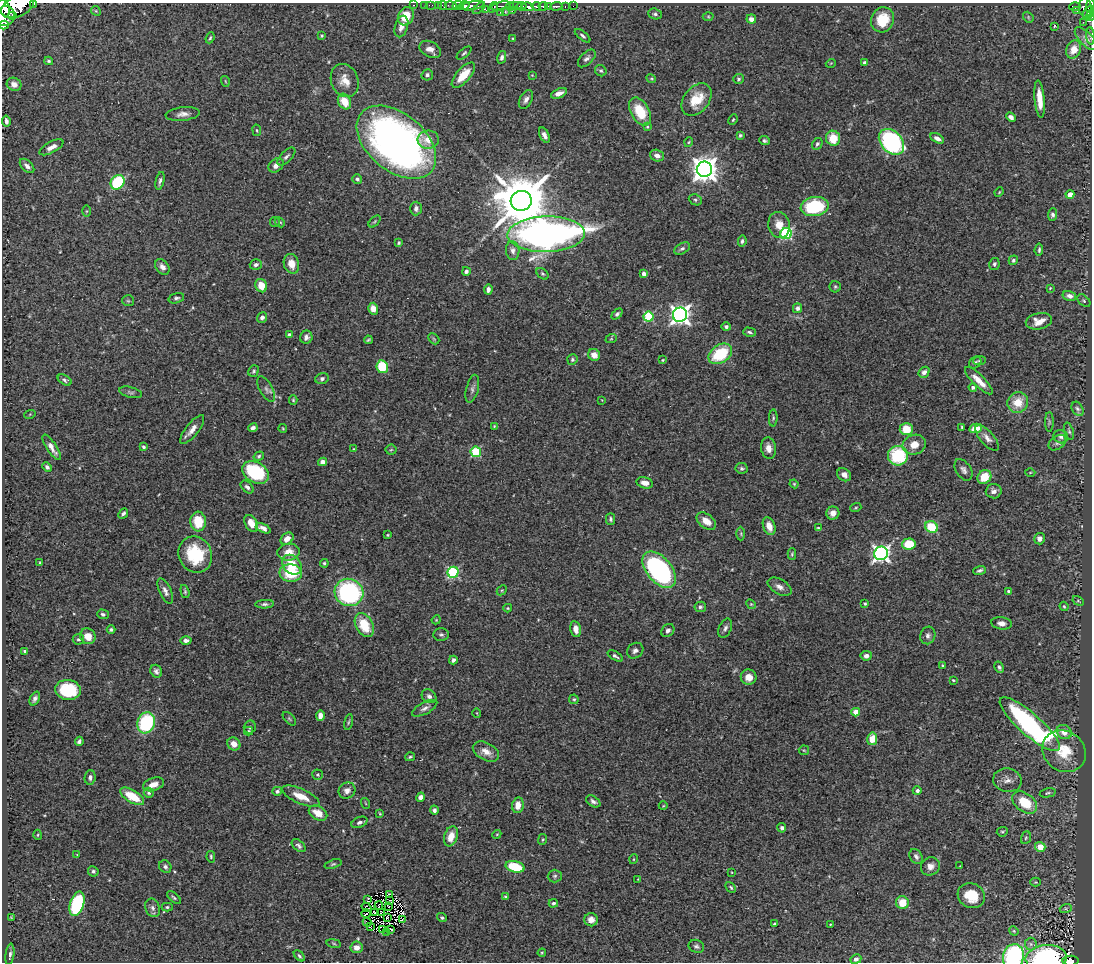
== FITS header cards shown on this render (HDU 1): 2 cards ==
NAXIS1  =                 1090
NAXIS2  =                  960

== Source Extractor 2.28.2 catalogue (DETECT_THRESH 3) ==
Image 1090 x 960 px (HDU 1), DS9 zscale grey, 1 PNG px = 1 image px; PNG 1094 x 964 px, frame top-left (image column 1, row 960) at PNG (2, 3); each listed source drawn as its Kron ellipse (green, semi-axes under 4 px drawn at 4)
Background 0.423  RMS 0.025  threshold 0.0762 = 3 sigma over >= 5 px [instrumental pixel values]
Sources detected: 385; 7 with non-positive FLUX_AUTO (blend fragments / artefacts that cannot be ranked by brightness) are neither listed nor drawn; the other 378 listed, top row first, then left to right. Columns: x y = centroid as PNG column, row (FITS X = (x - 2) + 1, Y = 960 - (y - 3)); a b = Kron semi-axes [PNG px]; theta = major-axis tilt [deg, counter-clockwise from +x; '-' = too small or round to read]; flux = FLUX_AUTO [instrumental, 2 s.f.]
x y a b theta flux
34 4 3 2 - 47
414 5 3 2 - 15
425 5 2 2 - 6.6
431 5 5 2 - 12
438 5 2 2 - 11
442 5 5 2 - 14
458 5 6 3 10 220
17 6 18 10 23 2000
451 6 6 3 -13 51
464 6 5 4 - 300
472 6 12 4 10 510
501 6 10 4 14 130
510 6 4 4 - 95
514 6 8 3 -2 69
522 6 5 2 - 250
536 6 5 3 - 150
543 6 4 3 - 290
548 6 3 3 - 140
556 6 6 3 2 130
565 6 3 3 - 58
573 6 2 2 - 4.9
493 7 6 2 53 60
528 7 6 4 -16 300
1075 7 6 3 2 68
4 8 9 5 -68 820
479 8 7 2 42 38
1085 8 10 6 -85 110
1091 8 9 2 -89 120
485 9 4 3 - 30
96 11 5 4 - 1.9
505 11 3 2 - 8.6
512 11 4 3 - 87
1077 11 3 2 - 4.8
500 12 2 2 - 10
1088 12 7 4 57 94
655 14 7 5 -19 4.4
13 15 4 3 - 130
1090 15 6 2 72 43
5 16 10 9 - 1100
406 16 9 7 61 41
708 16 5 3 - 1.8
1028 17 6 4 -50 2.6
751 19 5 4 - 8.7
883 20 13 11 67 44
1083 22 2 2 - 4.7
4 25 5 3 - 230
401 26 11 6 73 14
1054 27 3 2 - 2.1
322 36 4 3 - 1.9
583 36 9 4 -38 3.9
1090 36 8 4 -86 2.8
210 38 6 3 68 2.5
513 39 4 3 - 1.3
1086 39 14 6 -45 8.2
430 49 12 7 -28 11
1074 50 9 7 66 23
464 53 9 4 39 3.2
502 57 6 4 77 4.9
587 58 11 6 45 6.1
49 61 4 3 - 2.4
864 62 4 3 - 3.1
831 63 5 3 - 1.3
601 71 6 5 - 3.3
427 75 6 5 - 4.4
463 75 15 7 48 39
532 75 4 3 - 1.4
651 79 5 4 - 1.9
738 79 5 5 - 2.5
225 81 5 3 - 1.6
345 81 17 13 -67 24
14 84 7 6 - 8.7
559 93 8 4 20 11
1040 99 19 5 -85 28
526 100 10 6 61 7.4
696 100 18 12 51 40
344 101 8 6 -61 30
640 111 15 9 -61 54
183 114 17 6 6 11
1011 117 5 4 - 7.3
733 120 5 3 - 2
6 121 5 3 - 4.9
647 127 4 3 - 1.8
257 130 6 3 -81 1.8
544 135 8 4 -64 7.9
740 135 3 3 - 2.4
833 138 7 7 - 34
937 138 7 4 -28 8.4
428 140 10 9 - 19
764 141 5 4 - 3.5
396 142 46 29 -39 950
689 142 5 3 - 1.6
891 142 15 10 -48 370
817 144 6 4 62 3.9
51 147 13 5 28 11
657 156 7 5 -17 9.8
286 157 11 5 45 5.2
276 165 8 6 40 9.2
27 166 9 5 -45 6.7
704 169 8 7 - 1900
357 179 5 4 - 3.8
160 181 9 4 78 4.8
118 182 8 6 52 110
999 192 5 3 - 1.6
1070 194 4 4 - 22
695 200 7 5 -24 3.4
521 201 10 10 - 12000
815 207 14 9 9 130
416 208 7 5 87 6
87 211 5 4 - 1.9
1052 215 6 4 86 4.7
375 221 7 4 45 2.4
275 222 5 4 - 1.9
280 222 6 4 -44 2.2
779 225 13 10 -78 21
546 234 39 18 1 1300
786 234 5 5 - 210
742 241 5 4 - 3.8
399 243 4 3 - 2.3
682 248 8 5 31 4.1
1039 250 6 3 83 3.1
513 251 9 6 -84 7.6
1013 260 5 4 - 3.5
256 264 6 5 - 4.5
291 264 10 7 -74 20
994 264 6 5 - 3.9
162 267 8 6 -50 9.2
466 271 4 4 - 4.7
542 274 7 5 -41 2.9
644 274 4 4 - 12
261 286 7 6 - 25
835 287 5 5 - 2.8
1050 288 4 2 - 1.4
488 289 5 4 - 6.1
1069 296 7 5 -13 7.2
176 298 8 5 15 3.9
128 301 6 5 - 2.6
1084 301 7 5 -42 3.2
798 308 5 4 - 5.4
373 309 6 5 - 13
617 314 6 4 45 3.7
680 315 7 7 - 970
262 317 5 4 - 7.2
648 317 5 5 - 120
1039 321 13 8 13 17
726 327 5 4 - 3.8
750 332 6 4 -15 3.4
289 335 4 4 - 4.1
306 337 6 6 - 6.6
434 339 6 4 -45 2.2
611 339 6 3 18 2
368 340 4 3 - 2.5
720 354 13 9 35 84
594 355 6 5 - 14
572 359 5 5 - 3.4
663 360 3 3 - 1.6
980 361 6 4 7 2.7
975 363 7 5 42 4.2
382 367 6 5 - 77
254 371 6 5 - 3
924 372 6 5 - 6.9
322 379 7 5 22 4.7
65 380 8 4 -32 3.9
979 381 18 5 -45 22
973 387 4 4 - 5.5
266 389 14 6 -61 7.2
472 389 14 6 76 6.3
130 392 12 5 -14 4.1
293 400 5 4 - 2.3
602 400 3 3 - 1.1
1018 402 11 10 - 34
1078 409 7 5 -59 4.4
30 414 6 3 19 1.5
773 418 8 4 87 3.2
1049 422 10 4 -90 3.4
494 426 3 3 - 1.5
962 427 3 3 - 2
253 428 5 4 - 5.3
283 428 4 3 - 1.6
976 428 6 4 10 25
906 429 7 6 - 32
192 430 17 6 51 13
1069 431 9 4 -71 3.3
1061 437 7 6 - 5.4
987 438 16 6 -48 10
1057 443 10 6 35 4.9
914 445 11 10 - 21
52 447 15 5 -57 14
143 447 3 3 - 3.9
769 448 10 7 -80 14
353 449 4 3 - 1.7
391 450 5 5 - 2.3
476 452 5 5 - 96
259 456 5 4 - 2.5
898 456 10 10 - 110
323 462 4 4 - 11
47 467 5 4 - 4.7
742 468 6 5 - 3.3
963 470 12 7 -56 7.3
255 472 14 10 -30 130
1030 472 5 3 - 1.6
844 475 7 6 - 9.3
984 477 7 6 - 37
645 483 8 5 -12 13
794 484 4 4 - 1.8
247 487 8 5 -42 5.3
994 491 8 7 - 8
856 508 6 3 19 2
833 513 6 6 - 13
123 514 6 4 47 4.2
611 519 6 4 90 3.8
198 521 10 8 -86 46
706 521 11 7 -37 17
251 523 9 6 -61 17
769 526 9 6 -71 16
932 527 7 5 -28 63
263 528 8 4 -25 8.8
818 528 4 4 - 2.2
741 534 7 3 -89 2.4
388 535 3 2 - 1.7
287 539 7 5 40 14
1040 539 6 5 - 7.1
909 544 7 5 7 55
288 552 11 8 6 21
881 553 7 6 - 630
195 554 18 16 -60 90
792 554 6 4 89 2.3
40 563 3 3 - 2.2
324 563 4 4 - 2.8
292 565 11 8 -46 39
659 570 21 12 -50 350
980 570 6 4 19 3.5
453 572 5 5 - 170
291 573 11 8 -2 57
779 587 13 7 -30 10
502 590 5 4 - 2.3
165 591 13 6 -66 8.2
185 591 6 4 -74 2.3
1009 591 4 3 - 3.7
349 592 14 13 - 250
1078 601 6 4 -29 2.2
265 604 9 4 3 4.4
751 604 5 4 - 1.9
865 604 4 3 - 2.3
1064 606 5 3 - 2.3
700 607 6 5 - 3.5
508 608 4 3 - 1.8
103 614 6 5 - 4.1
436 620 4 3 - 1.6
1001 623 10 6 -8 9.6
364 625 13 8 -61 49
725 628 10 6 67 5.9
576 629 8 5 -79 12
111 630 4 4 - 2.9
668 630 7 5 46 5.9
441 635 7 6 - 4.2
928 635 9 7 71 6.2
88 636 8 7 - 20
78 639 6 5 - 3.7
186 640 6 4 0 5.7
25 651 4 3 - 2.9
635 651 9 7 38 6.5
615 656 8 3 -32 4
866 656 5 5 - 7.6
453 660 4 3 - 5
943 666 4 3 - 2.6
999 667 6 4 -61 4.2
156 671 7 5 -59 5.4
749 677 8 7 - 15
953 680 3 3 - 1.9
68 690 13 10 -7 98
429 696 8 6 -38 6.6
35 698 7 4 65 5.5
574 699 5 4 - 2.3
425 708 14 6 28 7.7
856 712 4 4 - 34
477 713 5 3 - 1.3
320 715 5 4 - 12
289 719 8 5 -45 3
348 722 8 3 78 2.3
146 723 10 8 72 140
1030 724 39 11 -41 470
250 727 7 6 - 3
249 731 4 4 - 2.3
1064 732 8 6 -32 15
872 739 6 5 - 32
79 741 5 4 - 4.3
234 744 7 6 - 15
804 750 5 5 - 1.8
486 751 14 8 -27 15
1064 751 23 20 -36 54
410 757 5 3 - 2.5
318 775 5 5 - 2.7
90 777 7 5 86 5.7
1007 780 14 11 -12 14
153 784 11 6 18 14
277 791 5 4 - 4.2
347 791 8 8 - 9.8
917 791 4 4 - 4.8
149 793 5 4 - 3.3
1048 793 8 4 13 2.8
132 796 13 6 -31 46
301 796 20 7 -23 25
421 797 5 4 - 7
593 801 8 5 -33 5.7
1025 802 14 9 -36 51
365 803 5 3 - 1.5
518 805 8 6 81 17
663 806 4 3 - 1.4
434 810 4 4 - 5
318 813 10 6 -29 24
380 814 4 3 - 1.6
359 822 8 5 22 5
782 828 5 4 - 4.5
1002 832 5 4 - 2.4
497 834 4 3 - 1.6
38 835 5 3 - 1.7
451 836 10 6 71 22
1026 838 6 5 - 2.7
543 839 5 3 - 2
299 846 8 5 -42 4.4
1040 847 5 5 - 27
77 855 4 3 - 1.2
916 856 8 6 -57 5.4
211 857 6 4 -78 2.3
634 859 5 3 - 1.5
333 864 9 4 18 3.2
930 866 10 8 31 10
960 866 3 2 - 1.2
165 867 6 5 - 4.8
515 867 9 5 -14 74
93 871 5 5 - 3.6
731 872 3 2 - 1.2
555 876 7 6 - 3.9
638 879 3 3 - 1.2
1036 882 5 4 - 1.8
731 887 6 4 -47 2.8
389 894 3 2 - 7.1
506 896 4 3 - 2
971 896 14 12 -26 47
174 897 8 3 -40 2.9
368 899 4 2 - 1.3
390 900 3 2 - 2.5
902 902 6 6 - 32
553 903 4 4 - 4.1
77 904 13 7 72 180
379 905 4 2 - 1.6
388 906 3 2 - 1
167 907 5 4 - 2.7
366 907 5 3 - 0.73
153 908 9 7 -68 6.5
1066 908 6 4 18 2.7
381 912 3 2 - 0.6
366 913 4 2 - 1.1
375 913 4 2 - 0.81
11 917 3 3 - 1.3
387 917 3 2 - 1.4
442 918 5 4 - 2.7
402 920 2 2 - 1.1
591 920 6 6 - 11
367 922 4 2 - 2.4
775 924 4 3 - 2.3
830 924 3 2 - 1.3
370 927 3 2 - 1.1
391 929 3 2 - 0.53
382 930 2 2 - 1.5
1014 931 5 4 - 1.9
387 932 2 2 - 2.1
334 943 7 3 -9 2.5
1031 944 6 6 - 4.6
696 946 8 6 -23 4.5
357 947 6 5 - 13
542 953 4 3 - 1.8
10 955 11 4 83 5.2
299 956 7 4 -45 3.2
1013 956 13 10 73 220
1046 958 20 12 4 260
856 959 5 4 - 6.8
1070 961 8 5 4 83
At the frame edge (FLAGS 8, measured only in part): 11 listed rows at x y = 34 4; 17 6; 4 8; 1091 8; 1090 15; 5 16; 4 25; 1090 36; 1013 956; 1046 958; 1070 961
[7 non-positive-flux detections neither listed nor drawn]